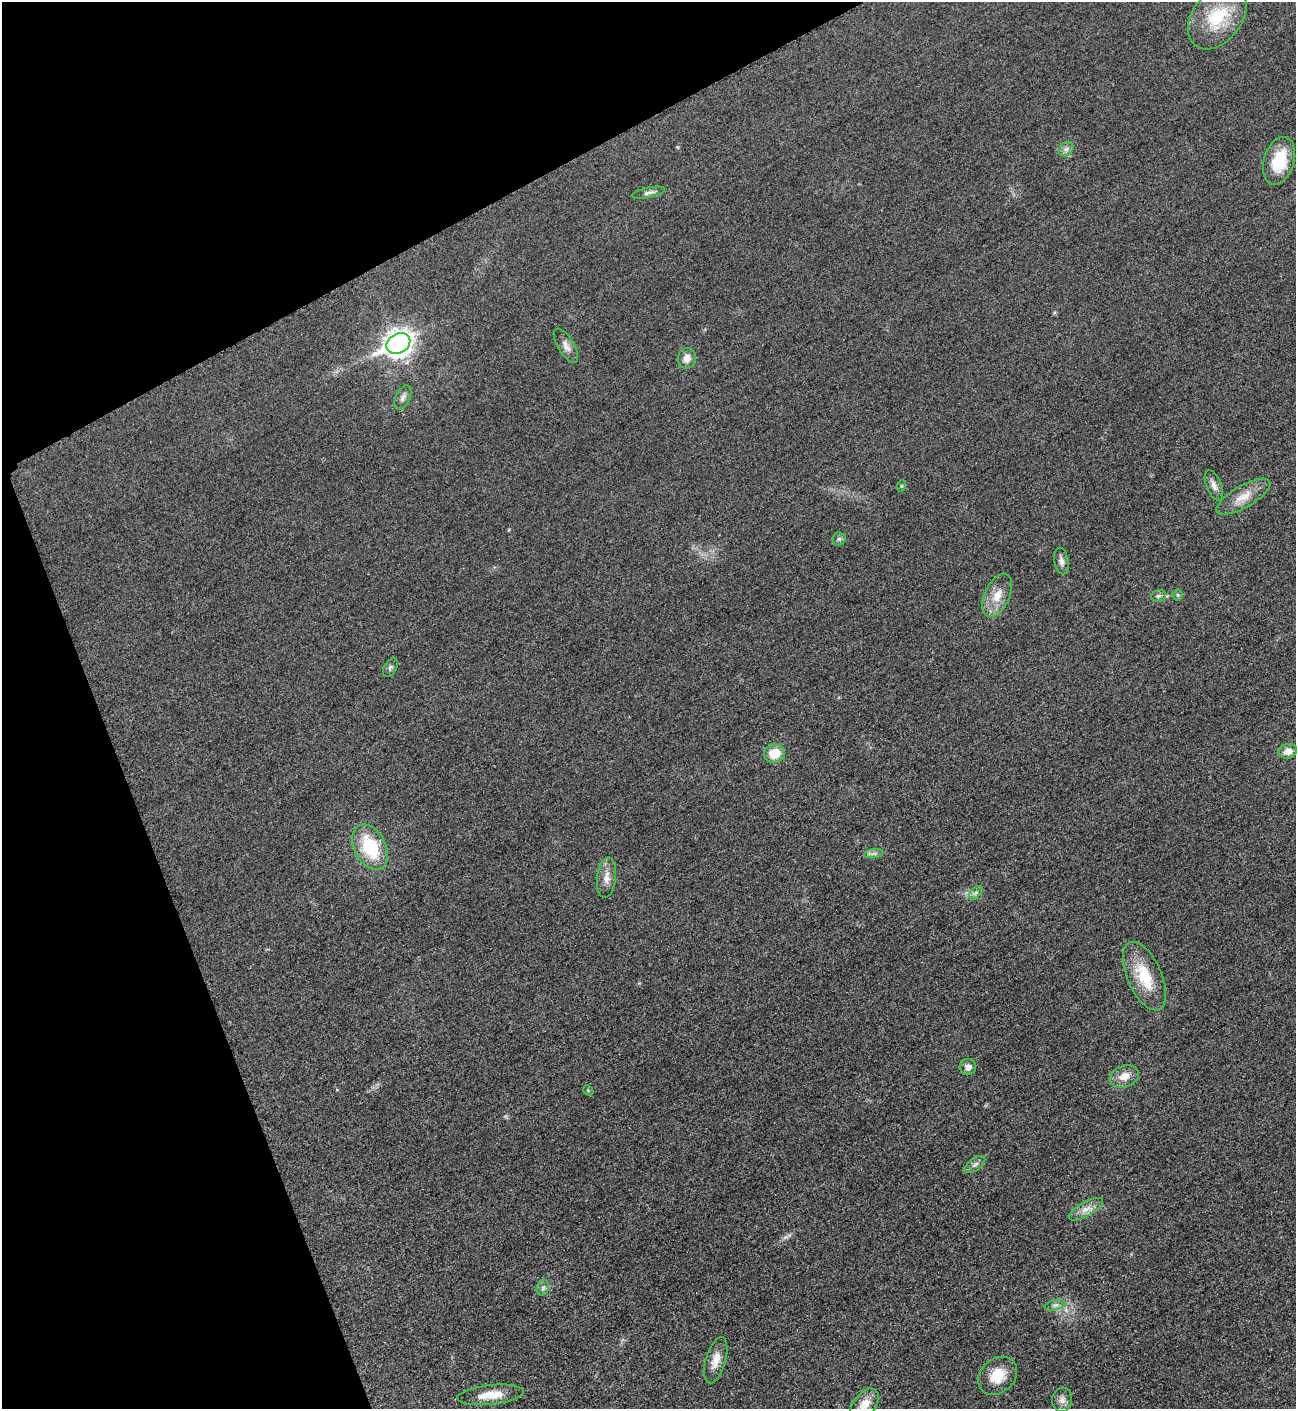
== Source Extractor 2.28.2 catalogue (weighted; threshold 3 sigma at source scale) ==
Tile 5 of 4 x 4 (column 1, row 2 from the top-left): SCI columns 300-1593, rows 2826-4232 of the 5640 x 5648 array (HDU 1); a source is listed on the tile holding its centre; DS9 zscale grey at full resolution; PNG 1298 x 1411 px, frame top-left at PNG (2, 2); each listed source drawn as its Kron ellipse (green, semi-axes under 4 px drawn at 4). Shown black and unused: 21% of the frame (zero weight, under 3 of 5 exposures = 1% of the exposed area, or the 3 px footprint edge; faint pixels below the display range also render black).
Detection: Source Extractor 2.28.2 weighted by HDU 2 'WHT'; one run over the whole footprint, this tile lists its part. Background 0.0192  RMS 0.0051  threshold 0.0228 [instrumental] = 3 sigma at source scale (4.5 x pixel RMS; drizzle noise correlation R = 1.50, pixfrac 1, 0.05/0.05 arcsec/px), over >= 5 px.
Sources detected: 36; all 36 listed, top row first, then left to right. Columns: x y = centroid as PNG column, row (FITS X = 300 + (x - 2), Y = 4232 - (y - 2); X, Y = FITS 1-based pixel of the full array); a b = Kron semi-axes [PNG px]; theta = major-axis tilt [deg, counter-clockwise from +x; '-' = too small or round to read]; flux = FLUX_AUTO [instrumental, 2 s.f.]
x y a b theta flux
1217 17 36 24 52 24
1066 149 8 6 44 1.8
1279 161 24 15 73 19
649 193 17 5 12 2
398 343 12 9 27 420
566 346 19 8 -59 3.6
687 358 10 9 - 4.1
403 398 13 7 64 2.3
1214 485 16 7 -68 3.1
901 486 6 3 71 0.54
1243 497 30 11 30 8.5
839 539 6 6 - 1.1
1061 561 13 7 -79 2.4
997 595 23 12 65 8.4
1178 595 5 5 - 0.81
1158 596 7 5 13 1.3
390 668 10 6 58 1.3
1288 751 9 7 18 4.3
774 753 10 9 - 9.1
370 847 24 15 -63 27
874 854 9 4 8 1.5
607 878 20 9 84 4.7
976 893 8 5 45 1.5
1144 976 37 17 -66 19
968 1067 8 8 - 3.2
1124 1076 15 10 17 5.7
588 1090 6 4 -47 0.6
975 1165 12 6 37 1.9
1086 1209 19 7 29 4.1
543 1288 8 6 71 1.4
1055 1305 10 5 12 1.7
716 1360 24 10 73 5.9
998 1376 21 17 42 12
490 1395 33 10 6 9.6
1062 1400 12 10 82 2.8
865 1404 18 11 51 6.7
Isophote crosses this tile's border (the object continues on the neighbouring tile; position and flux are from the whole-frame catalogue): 1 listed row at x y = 865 1404